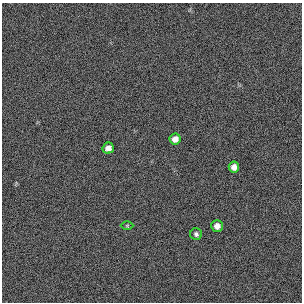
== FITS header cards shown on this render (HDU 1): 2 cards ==
NAXIS1  =                  300 / length of original image axis
NAXIS2  =                  300 / length of original image axis

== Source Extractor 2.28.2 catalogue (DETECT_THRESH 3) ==
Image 300 x 300 px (HDU 1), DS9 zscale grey, 1 PNG px = 1 image px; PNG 304 x 304 px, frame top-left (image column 1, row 300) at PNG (2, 3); each listed source drawn as its Kron ellipse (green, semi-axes under 4 px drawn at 4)
Background 385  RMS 67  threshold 200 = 3 sigma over >= 5 px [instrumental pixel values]
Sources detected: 6; all 6 listed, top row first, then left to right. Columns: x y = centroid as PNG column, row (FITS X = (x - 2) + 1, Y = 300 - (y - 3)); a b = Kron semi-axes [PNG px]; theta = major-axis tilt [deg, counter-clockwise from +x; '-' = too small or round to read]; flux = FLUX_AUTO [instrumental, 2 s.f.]
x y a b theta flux
175 139 5 5 - 27000
108 148 6 5 - 26000
234 167 5 5 - 27000
127 226 6 4 0 4500
217 226 6 5 - 26000
196 234 6 6 - 11000